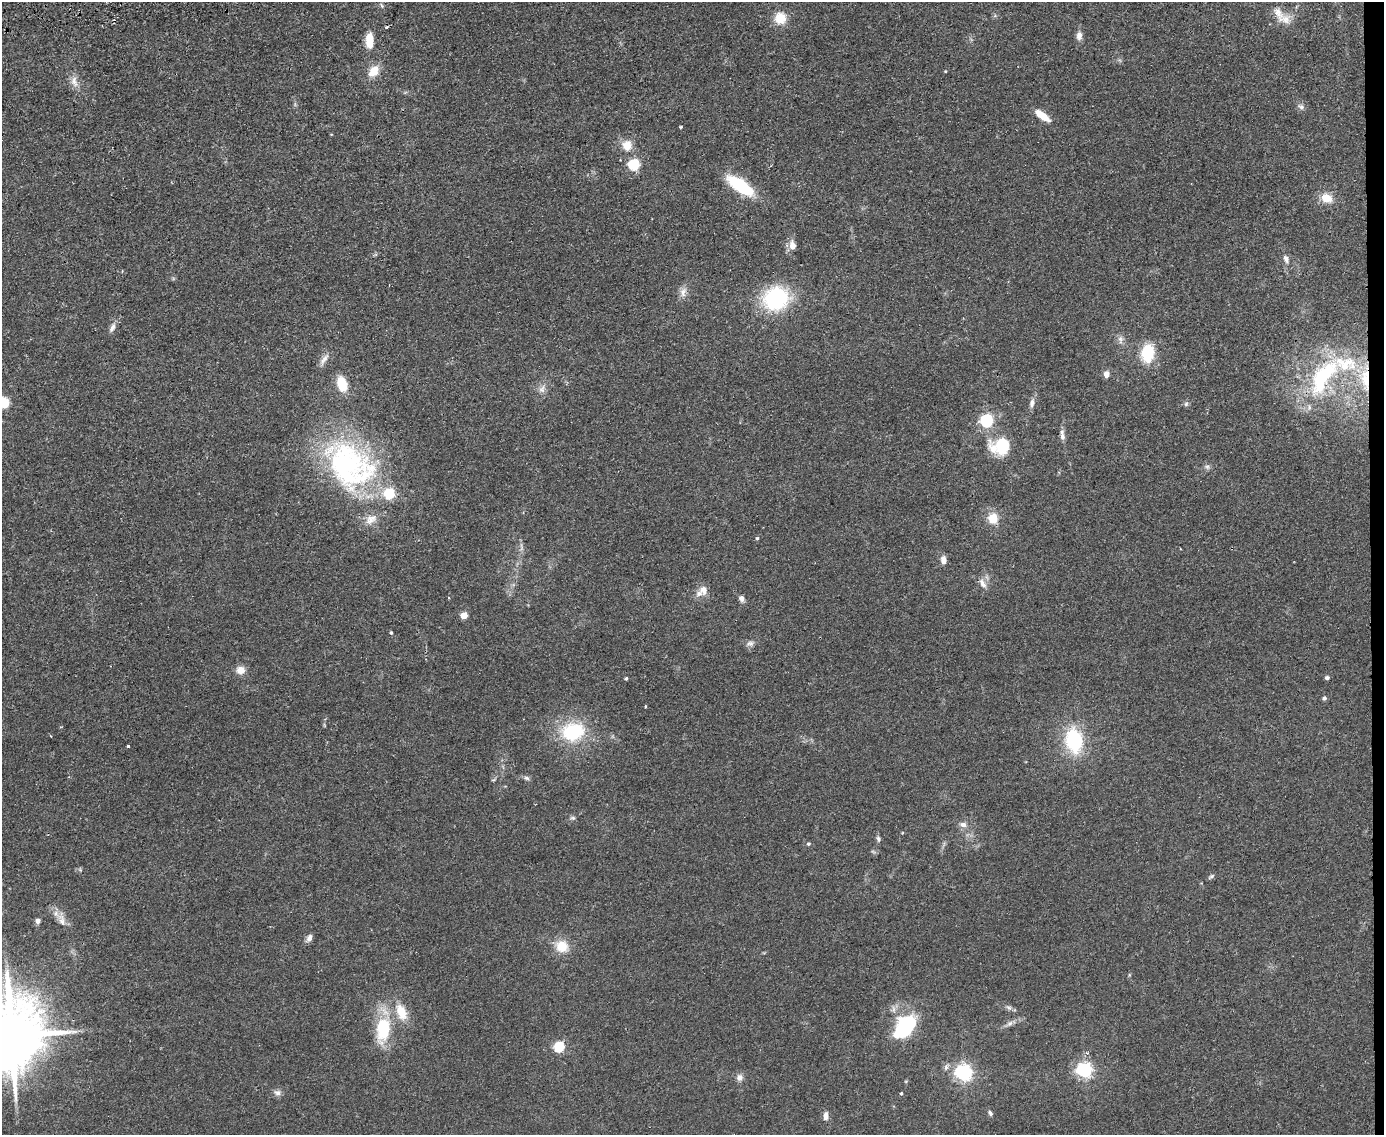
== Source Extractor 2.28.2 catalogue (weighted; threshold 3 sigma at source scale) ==
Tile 9 of 3 x 4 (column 3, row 3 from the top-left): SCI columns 2899-4280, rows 1190-2322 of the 4520 x 4643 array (HDU 1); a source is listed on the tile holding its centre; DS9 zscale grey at full resolution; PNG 1386 x 1137 px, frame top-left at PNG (2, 2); no overlay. Shown black and unused: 1% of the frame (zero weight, under 2 of 3 exposures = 3% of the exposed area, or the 3 px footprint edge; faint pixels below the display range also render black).
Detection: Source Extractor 2.28.2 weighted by HDU 2 'WHT'; one run over the whole footprint, this tile lists its part. Background 0.0804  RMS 0.0083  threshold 0.0372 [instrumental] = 3 sigma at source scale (4.5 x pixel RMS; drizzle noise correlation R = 1.50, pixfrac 1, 0.05/0.05 arcsec/px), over >= 5 px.
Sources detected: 94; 1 cosmic-ray / hot-pixel residue — not listed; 7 inside a brighter listed object's ellipse — not listed separately; the other 86 listed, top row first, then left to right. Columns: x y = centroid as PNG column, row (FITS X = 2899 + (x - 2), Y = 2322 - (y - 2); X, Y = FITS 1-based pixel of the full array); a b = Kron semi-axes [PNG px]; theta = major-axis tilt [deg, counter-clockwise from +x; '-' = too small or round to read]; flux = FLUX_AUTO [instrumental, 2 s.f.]
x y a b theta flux
780 18 11 11 - 18
1285 19 22 13 -2 12
386 27 4 3 - 1.2
1079 36 12 8 86 4.9
370 40 15 7 90 18
374 71 14 10 55 13
945 71 4 4 - 0.71
74 81 17 9 -71 6.8
1301 107 9 8 - 3
1042 116 18 7 -36 13
681 127 3 2 - 0.87
331 134 4 3 - 0.56
627 145 5 5 - 32
634 165 5 5 - 85
740 186 25 10 -35 56
1327 198 13 11 -23 13
792 245 10 7 -82 6.8
1286 259 11 6 -68 4.1
683 292 15 9 73 5.7
776 299 25 21 22 82
112 328 14 6 65 4.2
1120 339 13 6 -86 3.9
1148 353 19 13 81 32
324 360 21 7 57 5.3
1106 374 5 4 - 10
1323 376 59 23 57 90
1365 379 35 14 -83 33
342 384 12 8 -73 27
542 389 13 8 58 5.3
3 402 9 8 - 21
1032 403 14 7 81 4.1
1186 404 7 6 - 1.8
987 421 6 6 - 130
1062 437 9 6 -85 3.3
1001 446 22 17 7 39
349 465 71 51 -46 190
1207 467 8 6 -22 2.2
993 518 11 10 - 15
757 538 4 4 - 1.1
521 547 14 4 -83 2.8
1180 549 4 2 - 0.59
943 560 10 7 -85 4.6
983 584 15 7 -60 5.3
703 590 13 11 -88 7
449 597 4 3 - 0.87
742 599 7 6 - 4.1
464 615 5 4 - 19
391 633 4 4 - 1.1
750 643 12 7 16 3.5
241 670 10 9 - 8
626 678 4 3 - 1.3
1327 678 5 4 - 2.2
1324 698 5 4 - 2.1
645 706 3 2 - 0.9
324 725 6 3 -71 0.86
573 732 24 19 13 56
1074 740 27 19 -82 56
128 746 3 3 - 1.3
527 778 8 6 -6 2.1
493 780 6 4 31 1
573 818 7 5 -14 1.7
963 825 11 7 -10 4.4
878 839 9 6 -78 2
808 844 5 5 - 1.3
80 870 6 5 - 1.4
1211 876 9 4 34 1.6
61 919 21 10 -74 8.1
38 921 5 4 - 4.8
309 938 10 6 63 3.6
562 946 17 14 -33 16
1129 975 6 3 72 0.88
1009 1007 9 5 -36 2.3
401 1012 19 11 -68 18
1009 1024 12 7 32 3.5
905 1026 24 15 51 84
383 1029 29 15 82 47
11 1035 19 16 84 8100
559 1047 5 5 - 71
946 1067 10 5 75 2.5
1085 1070 6 6 - 240
964 1073 6 6 - 310
740 1077 10 9 - 4.2
277 1093 10 8 -15 3.3
901 1093 4 4 - 1.2
990 1113 7 5 -55 1.8
826 1116 9 6 -90 5
Overlapping masked pixels (flux is a lower limit): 2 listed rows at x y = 1365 379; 11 1035
Isophote crosses this tile's border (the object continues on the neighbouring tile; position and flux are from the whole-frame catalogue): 2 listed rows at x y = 3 402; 11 1035